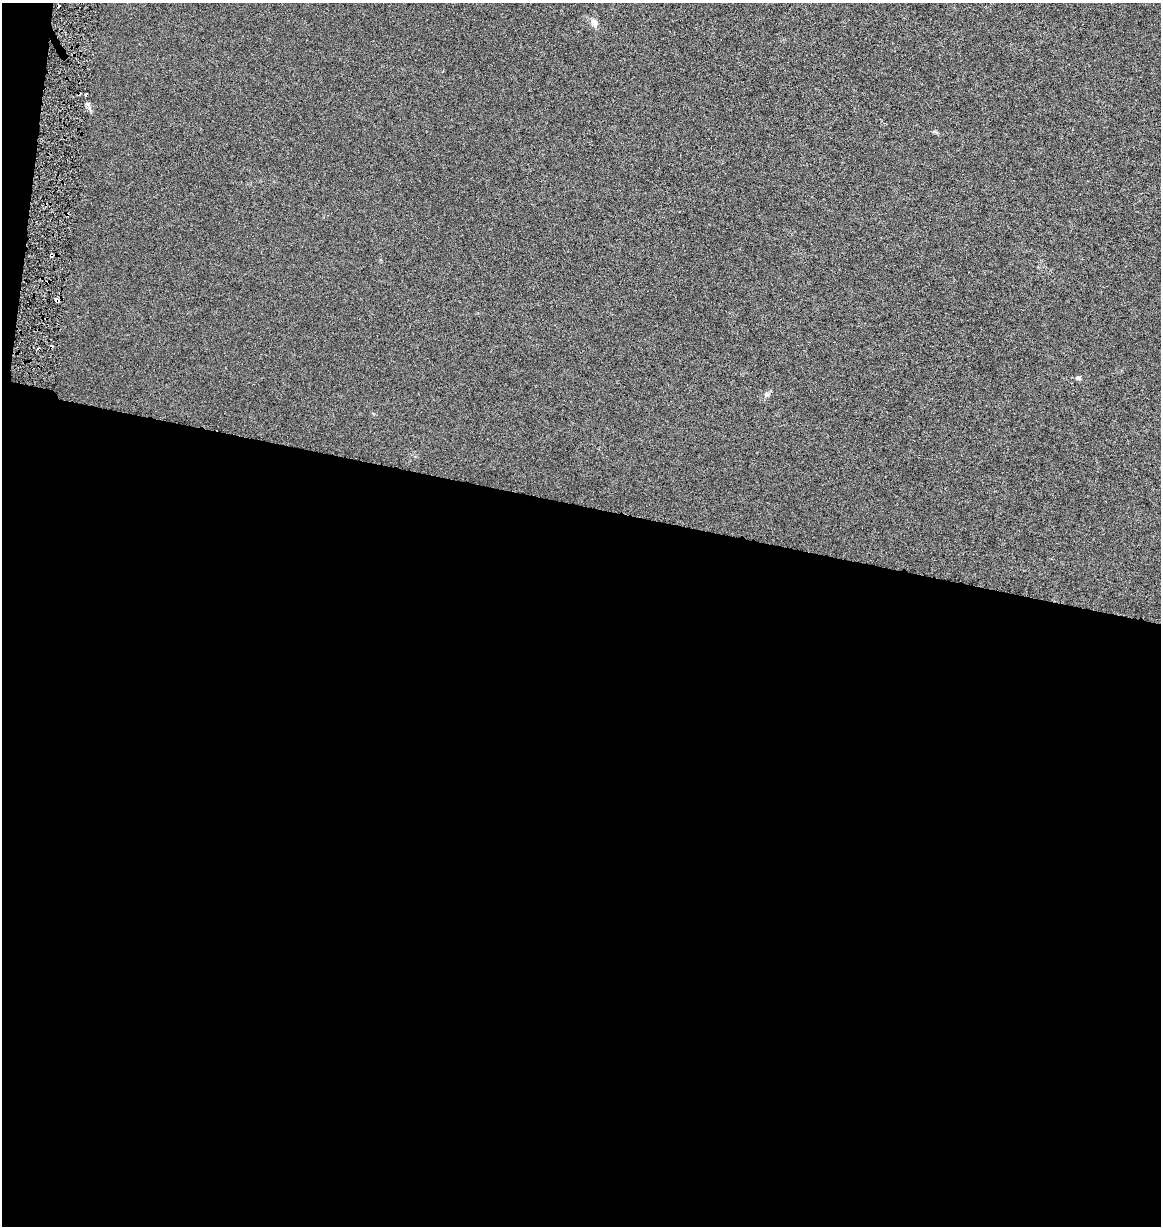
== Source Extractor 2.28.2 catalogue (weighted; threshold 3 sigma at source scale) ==
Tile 13 of 4 x 4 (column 1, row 4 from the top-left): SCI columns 287-1445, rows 2-1225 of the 5150 x 4910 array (HDU 1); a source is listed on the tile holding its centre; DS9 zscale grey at full resolution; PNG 1163 x 1228 px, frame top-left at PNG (2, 3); no overlay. Shown black and unused: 60% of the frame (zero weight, under 3 of 6 exposures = <1% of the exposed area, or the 3 px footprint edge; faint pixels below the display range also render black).
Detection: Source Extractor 2.28.2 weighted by HDU 2 'WHT'; one run over the whole footprint, this tile lists its part. Background 0.00109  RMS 0.0025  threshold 0.0103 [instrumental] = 3 sigma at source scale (4.09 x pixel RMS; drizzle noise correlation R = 1.36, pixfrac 0.8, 0.0396/0.0396 arcsec/px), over >= 5 px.
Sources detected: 11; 5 cosmic-ray / hot-pixel residue — not listed; the other 6 listed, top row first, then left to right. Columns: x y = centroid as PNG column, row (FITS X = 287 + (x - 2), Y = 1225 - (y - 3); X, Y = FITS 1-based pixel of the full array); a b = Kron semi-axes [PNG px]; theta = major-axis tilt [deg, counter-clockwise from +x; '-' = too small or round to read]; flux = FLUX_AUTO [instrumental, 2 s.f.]
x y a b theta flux
594 22 9 8 - 1.3
88 104 5 5 - 0.48
48 282 3 2 - 0.21
57 300 6 3 -34 1.1
1078 378 5 4 - 0.76
766 394 7 6 - 0.58
Overlapping masked pixels (flux is a lower limit): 2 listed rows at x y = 48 282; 57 300